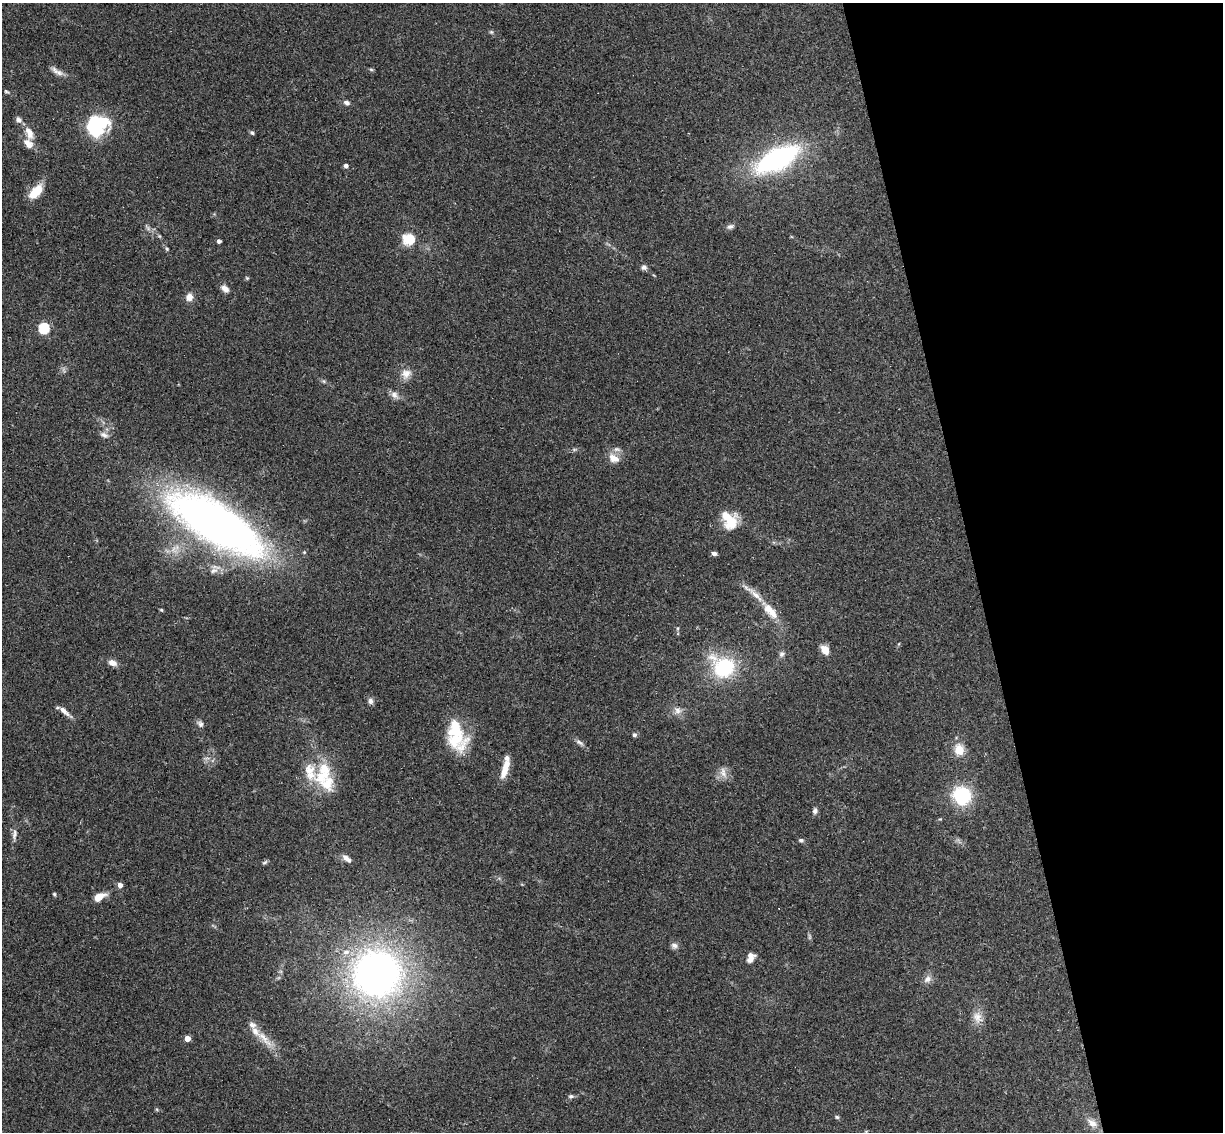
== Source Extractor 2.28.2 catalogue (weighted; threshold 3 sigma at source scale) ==
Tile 12 of 4 x 4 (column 4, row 3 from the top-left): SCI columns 3720-4940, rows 1282-2411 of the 4999 x 4935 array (HDU 1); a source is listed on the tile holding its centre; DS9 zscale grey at full resolution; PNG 1225 x 1134 px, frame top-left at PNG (2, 3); no overlay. Shown black and unused: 20% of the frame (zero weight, under 3 of 4 exposures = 6% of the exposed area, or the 3 px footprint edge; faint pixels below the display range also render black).
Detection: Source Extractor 2.28.2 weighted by HDU 2 'WHT'; one run over the whole footprint, this tile lists its part. Background 0.163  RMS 0.0072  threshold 0.0322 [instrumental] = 3 sigma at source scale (4.5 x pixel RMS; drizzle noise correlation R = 1.50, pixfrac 1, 0.05/0.05 arcsec/px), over >= 5 px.
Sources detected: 80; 2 too faint to see at this stretch — not listed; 11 inside a brighter listed object's ellipse — not listed separately; the other 67 listed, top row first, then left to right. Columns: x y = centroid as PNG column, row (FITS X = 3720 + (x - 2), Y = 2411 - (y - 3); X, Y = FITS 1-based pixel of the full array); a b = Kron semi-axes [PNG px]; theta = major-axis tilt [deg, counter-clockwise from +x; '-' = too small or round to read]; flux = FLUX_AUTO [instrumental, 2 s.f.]
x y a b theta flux
491 32 6 5 - 1.1
371 69 6 4 -2 0.98
59 73 13 7 -20 4
6 91 6 4 -17 0.95
346 103 7 5 -19 2.4
18 120 9 7 -45 2.7
97 125 23 19 33 53
29 133 19 9 -67 7.3
252 133 6 4 -48 1.2
777 159 31 14 28 160
346 166 4 4 - 3.1
36 192 20 10 45 13
730 226 11 6 22 2.2
409 239 15 12 -22 15
219 241 4 4 - 2.2
167 249 5 4 - 0.87
644 267 7 6 - 2.1
247 278 5 5 - 0.81
225 289 10 7 -38 3.9
189 297 9 8 - 4.8
44 328 5 5 - 60
406 374 14 12 44 6.4
394 395 12 8 -40 3.7
104 435 11 7 -24 2.9
574 449 6 4 -18 1
614 458 14 10 -31 7.2
729 520 21 15 -62 19
216 523 77 28 -30 590
714 553 6 5 - 1.9
214 570 11 7 19 3.7
161 610 5 4 - 0.82
770 611 26 11 -47 13
678 628 5 3 - 0.79
825 650 8 6 -57 9.9
782 654 8 7 - 2.1
112 663 10 7 -26 4.4
724 667 20 16 -28 59
370 701 9 7 -79 2.4
63 710 19 5 -41 4.6
678 711 10 9 - 4.1
200 724 9 7 -51 2.4
455 729 32 25 -84 29
634 735 5 4 - 1.9
580 742 13 5 -29 2.4
959 750 13 12 - 9.7
505 769 24 7 72 9.9
325 770 29 16 -78 22
723 772 16 8 -73 5.1
962 796 18 17 - 40
815 811 8 6 79 2.1
14 834 15 5 81 2.9
801 840 7 5 -15 1.5
346 858 12 5 -39 3.4
265 862 8 4 35 1.1
120 885 4 4 - 4.2
54 894 5 4 - 0.92
99 897 12 7 33 9.4
674 945 9 7 -16 2.5
750 957 12 8 73 5.2
377 974 46 45 - 340
927 979 12 8 43 3.7
977 1017 16 11 -60 6.7
187 1038 4 4 - 7.8
264 1038 34 8 -48 11
571 1096 7 5 8 1.5
837 1117 6 4 -17 1.1
1092 1123 17 9 -34 5.9